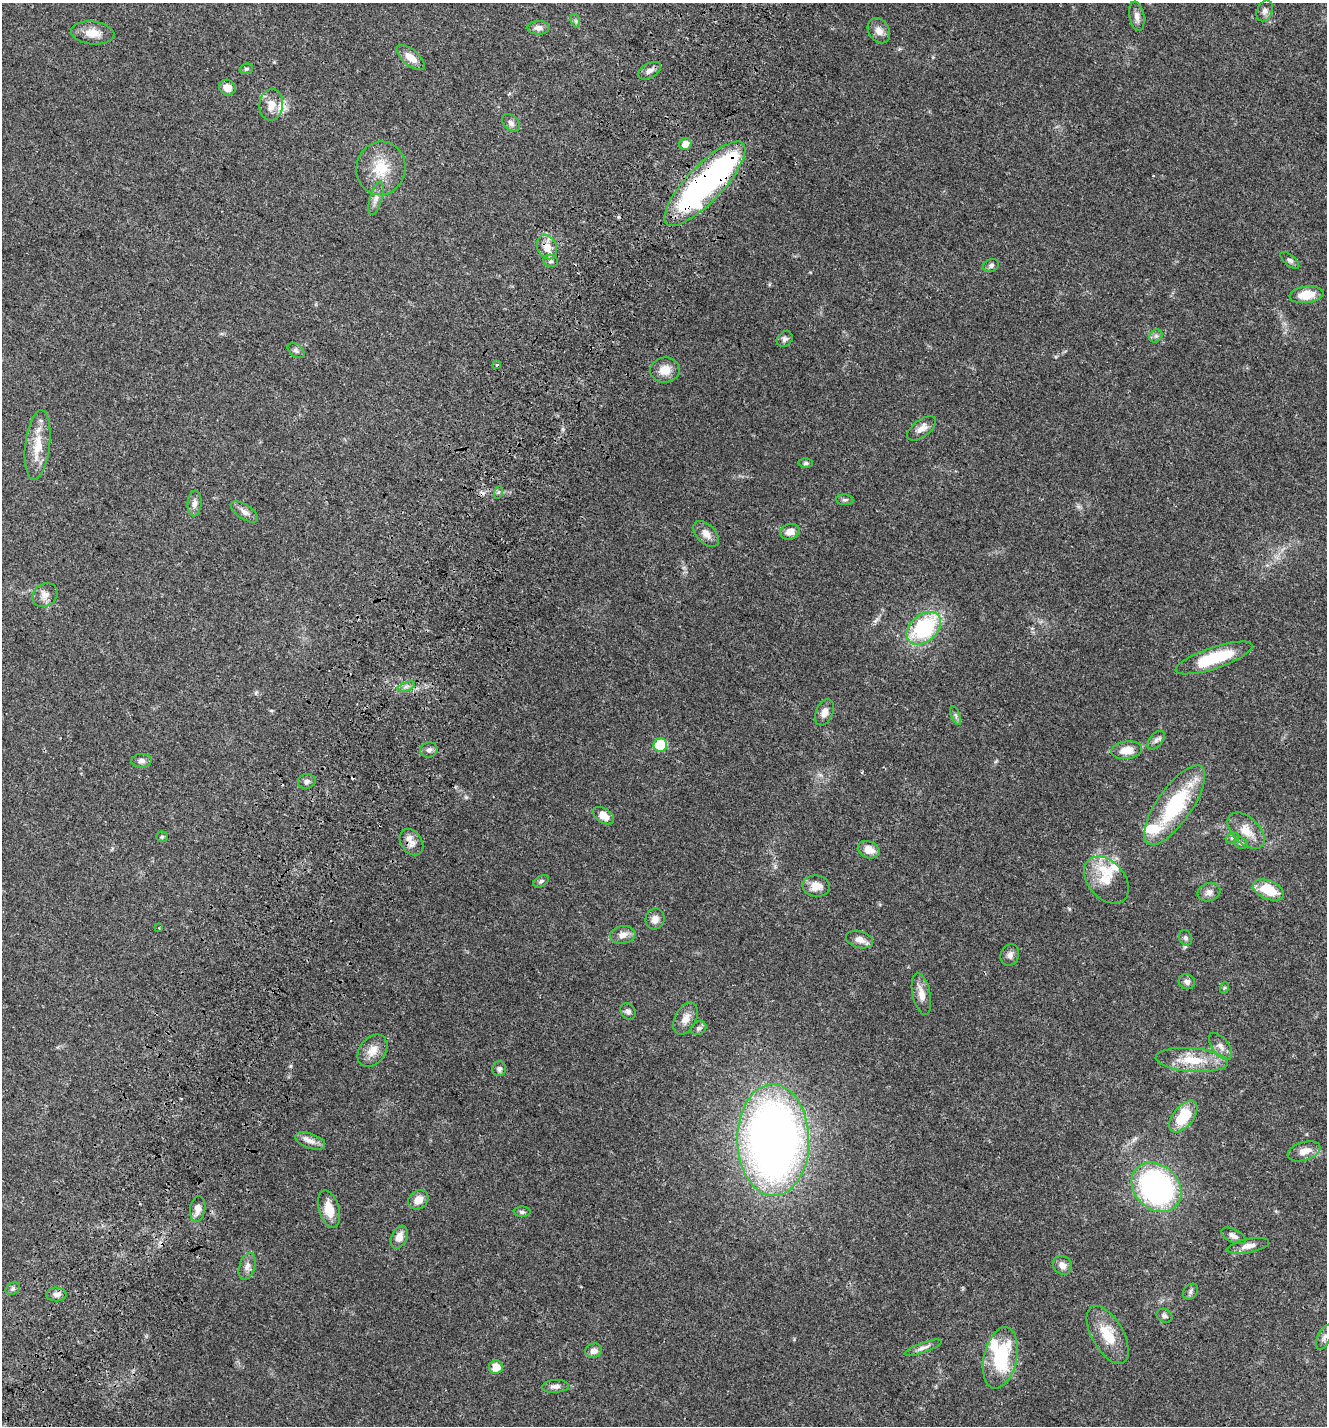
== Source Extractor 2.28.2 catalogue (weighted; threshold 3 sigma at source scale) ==
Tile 7 of 4 x 4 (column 3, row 2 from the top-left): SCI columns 3013-4337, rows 3007-4430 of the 6087 x 5999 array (HDU 1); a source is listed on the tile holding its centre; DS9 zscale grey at full resolution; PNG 1329 x 1428 px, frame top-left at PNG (2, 3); each listed source drawn as its Kron ellipse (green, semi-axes under 4 px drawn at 4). Shown black and unused: <1% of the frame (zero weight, under 3 of 4 exposures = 9% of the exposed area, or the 3 px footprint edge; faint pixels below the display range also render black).
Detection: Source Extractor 2.28.2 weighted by HDU 2 'WHT'; one run over the whole footprint, this tile lists its part. Background 0.0494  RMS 0.0041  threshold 0.0186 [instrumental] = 3 sigma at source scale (4.5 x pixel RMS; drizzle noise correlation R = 1.50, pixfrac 1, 0.0396/0.0396 arcsec/px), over >= 5 px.
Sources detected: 112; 3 inside a brighter object's white glare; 3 cosmic-ray / hot-pixel residue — neither listed nor drawn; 5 inside a brighter listed object's ellipse — not listed separately; the other 101 listed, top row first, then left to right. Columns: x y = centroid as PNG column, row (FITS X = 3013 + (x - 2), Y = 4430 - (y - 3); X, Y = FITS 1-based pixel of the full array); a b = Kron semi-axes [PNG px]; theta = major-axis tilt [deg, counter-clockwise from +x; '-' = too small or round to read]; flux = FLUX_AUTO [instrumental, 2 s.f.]
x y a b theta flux
1265 11 11 7 64 1.7
1137 16 15 7 -79 2.3
576 21 7 4 -71 0.73
538 28 11 6 1 2
879 31 13 10 -56 3
93 33 22 11 -5 5.3
411 57 17 8 -40 4.5
246 69 7 5 15 0.69
650 71 12 7 31 1.9
227 88 8 7 - 3.9
271 105 16 12 83 4.8
511 123 10 7 -45 1.6
685 144 6 5 - 3.6
381 168 27 24 78 13
705 184 55 18 46 110
376 198 17 6 74 2.3
547 247 12 9 -66 5
1290 260 11 5 -40 1.1
550 261 7 6 - 1.1
991 265 8 6 24 1.2
1306 295 17 8 7 8.1
1156 336 7 6 - 0.99
785 339 9 7 43 1.2
296 351 9 6 -38 1
497 365 3 3 - 2
665 370 15 12 6 5
922 428 17 8 37 3.1
38 445 35 12 83 9
806 463 7 5 1 0.88
499 492 6 4 70 0.6
845 500 8 5 -3 0.91
194 503 13 7 85 2
244 512 16 7 -34 2.2
790 532 10 7 16 3.5
706 534 16 9 -45 3.2
45 595 13 11 37 2.8
924 628 19 13 41 41
1214 658 40 10 19 20
406 687 9 4 19 1.1
824 712 13 8 67 2.8
956 715 10 3 -69 0.8
1156 740 11 6 49 1.5
660 745 7 6 - 17
429 750 9 7 17 1.4
1127 750 15 8 8 5.5
141 761 10 7 2 1.5
307 781 9 7 11 1.3
1175 805 47 17 55 33
604 816 12 7 -33 4.1
1246 831 22 13 -44 6.7
162 837 5 5 - 0.56
1232 838 7 5 19 0.79
411 842 14 10 -55 3.2
1241 843 7 5 -21 0.82
869 850 11 8 -22 4.6
1106 880 27 18 -49 9
541 881 8 5 30 0.9
816 886 13 10 -7 4.3
1268 890 16 9 -22 12
1209 892 11 9 18 2.3
655 919 10 9 - 2.7
159 928 3 3 - 0.28
623 935 13 9 9 2.8
1186 938 8 6 -66 1
860 940 14 8 -14 2.8
1010 955 11 9 68 1.8
1187 982 8 7 - 1.5
1224 988 6 4 70 0.51
921 994 21 9 -78 3.9
628 1011 9 7 -57 1.3
686 1019 17 10 62 3.6
699 1028 8 6 32 1
1221 1046 16 8 -52 2.5
372 1051 18 13 52 4.7
1192 1060 36 12 -4 11
499 1069 7 7 - 1.2
1183 1117 18 10 52 15
773 1140 56 36 -89 300
310 1141 15 7 -19 2.7
1304 1151 17 9 17 4.1
1156 1187 27 22 -43 100
418 1200 11 9 41 3.9
198 1209 13 7 81 3.3
329 1209 19 10 -74 6.6
522 1212 8 5 0 0.89
1233 1236 13 6 -26 2
399 1237 12 7 67 3.5
1248 1246 21 7 11 2.9
1062 1265 10 9 - 2.3
247 1266 14 7 72 2.4
13 1289 8 5 35 0.87
1191 1291 8 6 50 1.1
56 1294 10 7 -1 1.7
1165 1316 8 6 -34 0.99
1108 1335 32 15 -60 12
1324 1337 13 6 64 1.6
923 1348 19 5 19 1.9
594 1351 8 7 - 2.3
1000 1358 31 16 78 27
496 1367 7 7 - 5.3
555 1386 13 6 4 1.9
Overlapping masked pixels (flux is a lower limit): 3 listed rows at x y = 705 184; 547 247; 411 842